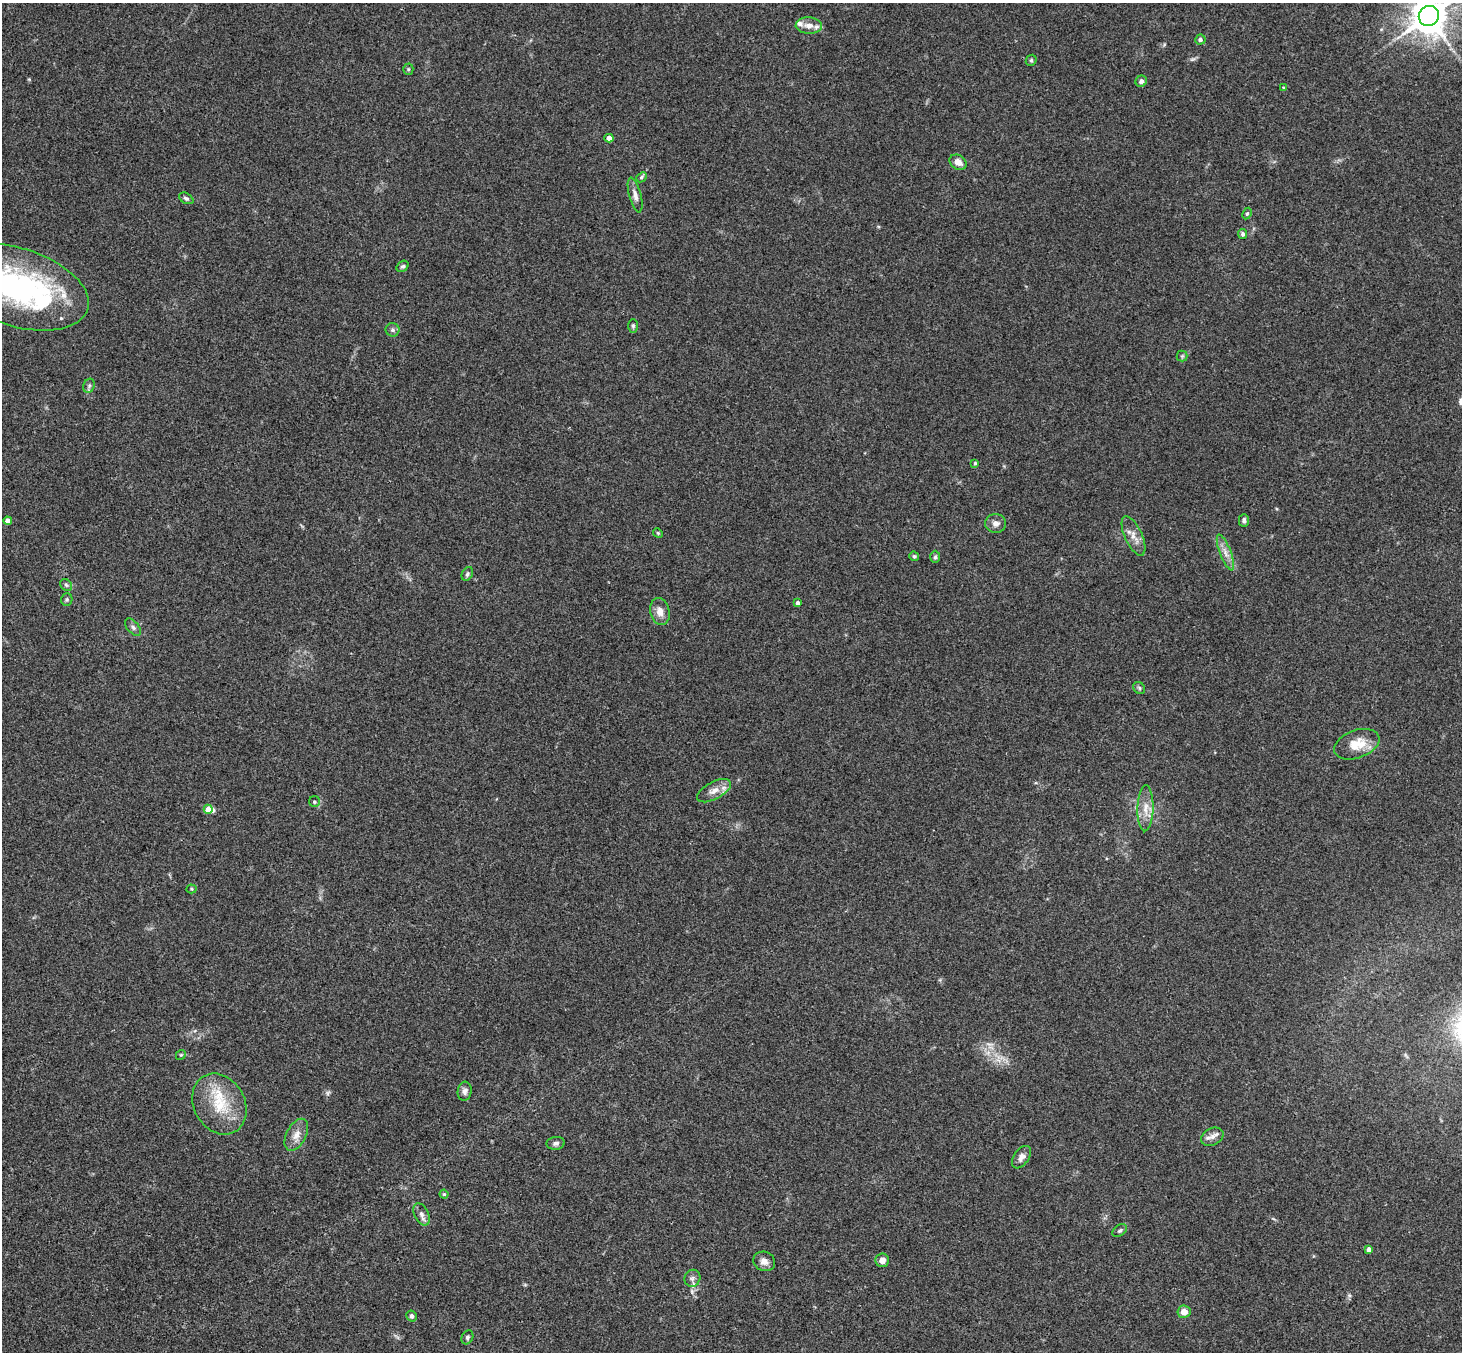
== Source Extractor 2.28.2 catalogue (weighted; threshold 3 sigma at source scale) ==
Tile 7 of 4 x 4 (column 3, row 2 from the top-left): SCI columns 2976-4435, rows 3033-4382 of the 5946 x 5927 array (HDU 1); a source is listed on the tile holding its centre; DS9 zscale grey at full resolution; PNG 1464 x 1354 px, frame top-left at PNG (2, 3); each listed source drawn as its Kron ellipse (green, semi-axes under 4 px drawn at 4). Shown black and unused: <1% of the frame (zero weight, under 3 of 4 exposures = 6% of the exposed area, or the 3 px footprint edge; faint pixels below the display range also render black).
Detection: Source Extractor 2.28.2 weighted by HDU 2 'WHT'; one run over the whole footprint, this tile lists its part. Background 0.204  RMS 0.0083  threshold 0.0372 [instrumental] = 3 sigma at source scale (4.5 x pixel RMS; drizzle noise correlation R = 1.50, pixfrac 1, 0.05/0.05 arcsec/px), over >= 5 px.
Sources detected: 66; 2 too faint to see at this stretch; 1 inside a brighter object's white glare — neither listed nor drawn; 4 inside a brighter listed object's ellipse — not listed separately; the other 59 listed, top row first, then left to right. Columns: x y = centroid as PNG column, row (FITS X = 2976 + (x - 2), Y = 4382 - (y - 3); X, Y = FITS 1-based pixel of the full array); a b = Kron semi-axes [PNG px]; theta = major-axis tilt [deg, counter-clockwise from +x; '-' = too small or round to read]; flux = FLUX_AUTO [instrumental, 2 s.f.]
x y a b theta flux
1429 16 10 9 - 2200
809 26 13 8 -2 6.2
1200 39 5 5 - 2
1031 60 6 5 - 1.3
408 69 5 5 - 1.1
1141 81 6 5 - 2.8
1283 87 4 3 - 0.79
609 138 4 4 - 5.5
958 162 9 7 -31 6.5
641 177 6 4 42 1.5
635 195 18 6 -76 4.8
186 198 8 5 -30 1.9
1247 213 6 4 62 1.2
1243 234 5 4 - 1.7
403 266 6 5 - 1.6
16 287 75 39 -17 190
633 326 7 5 90 1.5
393 330 7 6 - 2.2
1182 356 5 5 - 1.4
89 386 7 5 69 1.9
975 463 4 4 - 0.89
1244 520 6 5 - 2.1
8 521 4 4 - 6.7
996 523 10 9 - 4.6
658 533 5 4 - 1.1
1134 536 21 8 -65 7.7
1225 552 19 5 -69 6.7
914 556 5 4 - 1.5
935 557 6 5 - 1.4
467 574 7 5 64 1.9
66 585 6 5 - 1.7
67 600 6 5 - 1.6
798 603 4 4 - 2.5
660 612 14 9 -77 7.2
133 627 10 5 -50 2.6
1139 688 6 5 - 1.5
1357 744 23 14 20 18
714 791 18 8 28 7.7
314 802 5 5 - 1.5
1145 808 23 8 89 10
208 809 4 4 - 11
192 889 5 4 - 0.96
181 1055 5 4 - 1.1
465 1091 9 7 83 3.1
219 1104 32 25 -61 36
296 1135 17 9 62 7.8
1212 1137 12 8 27 4.9
556 1143 9 6 8 2.6
1021 1157 12 7 54 4.6
444 1194 4 4 - 1.1
422 1214 12 7 -64 3.9
1120 1231 8 5 38 1.8
1369 1250 4 4 - 5.2
882 1260 7 7 - 5
764 1261 11 9 -23 4.8
692 1278 8 8 - 3.2
1184 1312 6 6 - 7.9
412 1316 6 5 - 2.3
467 1337 7 5 65 1.7
Overlapping masked pixels (flux is a lower limit): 1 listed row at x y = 1429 16
Isophote crosses this tile's border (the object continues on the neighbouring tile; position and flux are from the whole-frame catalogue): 2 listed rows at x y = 1429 16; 16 287